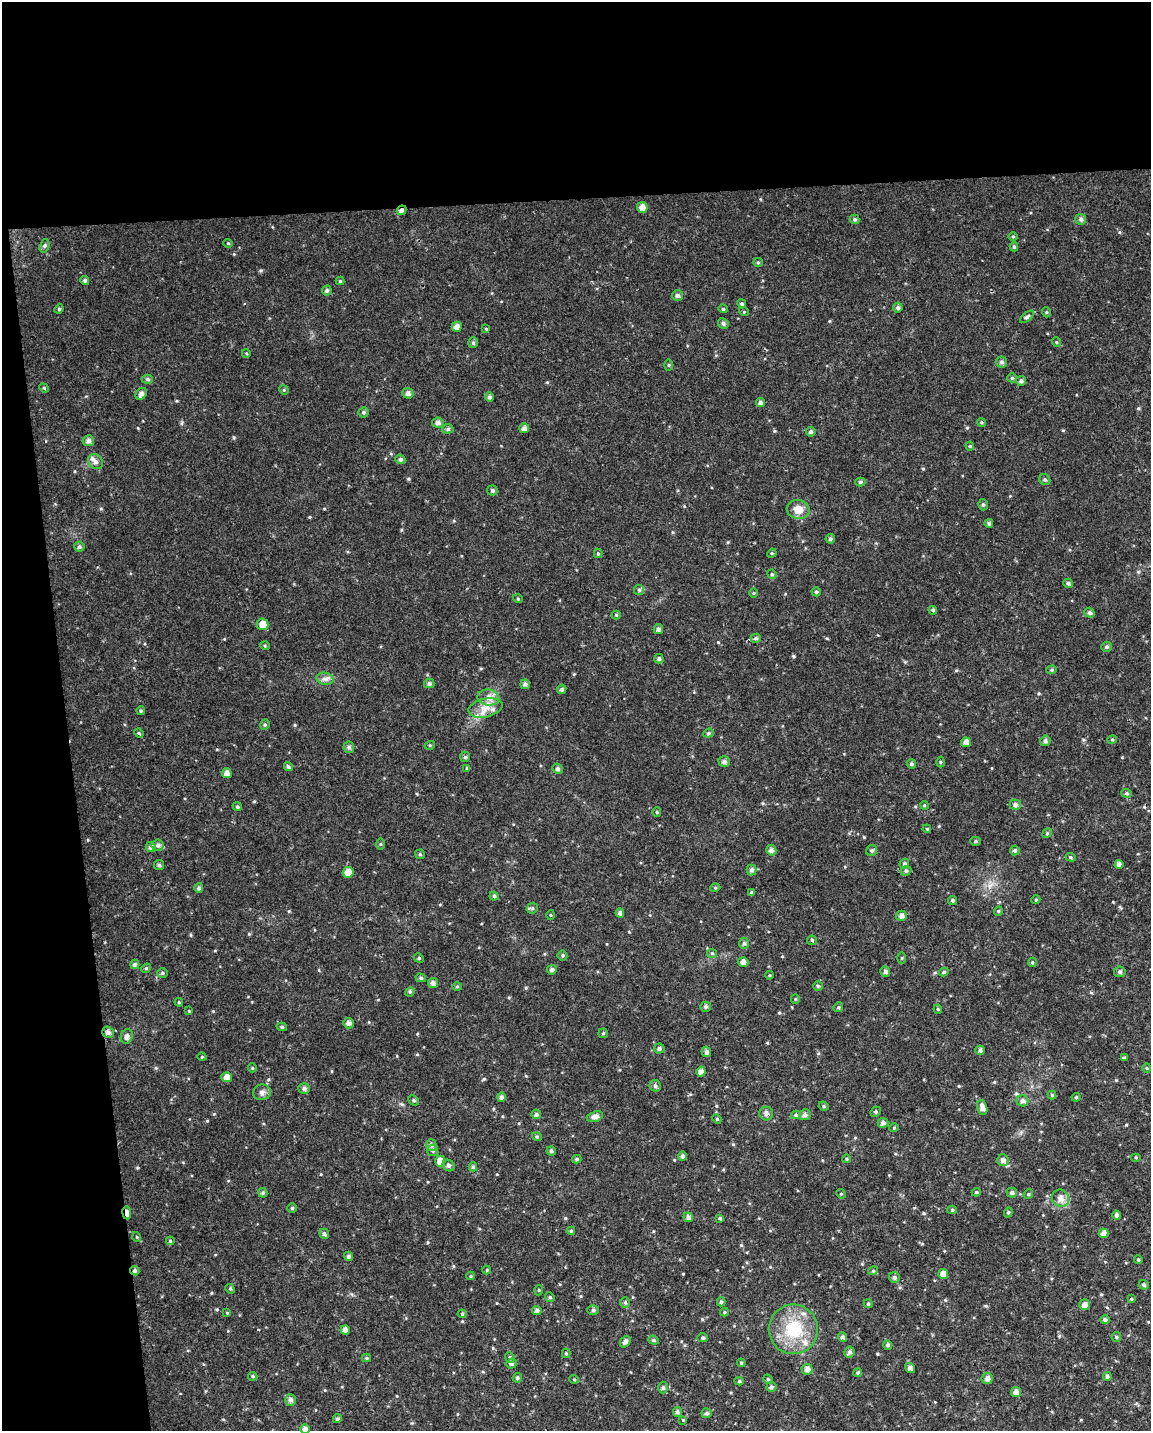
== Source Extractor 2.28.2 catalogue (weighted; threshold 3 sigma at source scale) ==
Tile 1 of 4 x 3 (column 1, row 1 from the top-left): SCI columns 1-1149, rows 2910-4338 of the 4595 x 4347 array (HDU 1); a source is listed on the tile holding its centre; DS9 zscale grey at full resolution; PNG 1153 x 1433 px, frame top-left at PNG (2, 2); each listed source drawn as its Kron ellipse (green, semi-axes under 4 px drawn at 4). Shown black and unused: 19% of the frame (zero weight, under 2 of 3 exposures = <1% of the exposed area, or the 3 px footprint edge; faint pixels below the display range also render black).
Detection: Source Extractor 2.28.2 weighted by HDU 2 'WHT'; one run over the whole footprint, this tile lists its part. Background 0.0424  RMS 0.0059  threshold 0.0267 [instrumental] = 3 sigma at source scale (4.5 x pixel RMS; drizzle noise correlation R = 1.50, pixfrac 1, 0.0396/0.0396 arcsec/px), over >= 5 px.
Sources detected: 280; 1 cosmic-ray / hot-pixel residue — neither listed nor drawn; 4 inside a brighter listed object's ellipse — not listed separately; the other 275 listed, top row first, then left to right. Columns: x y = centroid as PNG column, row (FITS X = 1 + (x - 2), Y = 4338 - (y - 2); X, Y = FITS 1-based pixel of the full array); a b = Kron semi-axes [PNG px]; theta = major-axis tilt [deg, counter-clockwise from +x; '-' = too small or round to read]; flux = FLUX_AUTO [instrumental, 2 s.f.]
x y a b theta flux
642 207 5 5 - 3.4
402 210 5 4 - 1.7
854 219 5 5 - 0.84
1081 219 5 5 - 1.4
1013 236 5 3 - 0.57
228 243 4 4 - 0.57
44 246 7 4 72 1
1014 247 4 4 - 0.87
758 262 5 4 - 0.77
85 280 4 4 - 1.3
340 281 4 4 - 0.52
327 291 5 5 - 1.2
678 296 5 5 - 1.6
742 304 4 4 - 0.88
898 308 5 5 - 1.3
59 309 5 4 - 0.68
723 309 4 4 - 0.62
744 312 5 3 - 0.49
1046 312 5 3 - 0.57
1027 317 8 4 39 1.2
723 323 5 5 - 1.3
457 327 5 5 - 2.7
486 329 4 3 - 0.54
1056 342 5 3 - 0.54
473 343 5 4 - 1.1
246 353 4 3 - 0.49
1002 362 5 5 - 1.4
669 365 5 3 - 0.62
1012 378 4 4 - 0.72
147 379 6 4 -1 1.1
1021 381 5 5 - 1.4
44 388 5 4 - 0.61
284 390 5 4 - 0.55
408 393 5 5 - 2
141 394 6 5 - 2
489 397 4 4 - 1.4
760 403 4 4 - 1.5
363 412 5 5 - 1
981 422 4 3 - 0.62
438 423 6 5 - 1.9
524 428 5 5 - 2.3
448 429 5 4 - 1
811 432 5 4 - 1.4
88 441 5 5 - 2
970 446 4 4 - 0.59
400 459 5 4 - 1.1
96 462 8 6 -46 2.2
1045 480 6 5 - 1
860 482 5 4 - 0.97
492 491 5 5 - 1.2
983 505 6 4 -74 1
798 509 11 9 -12 6.6
989 523 4 4 - 1.3
830 539 5 4 - 1.1
79 547 5 5 - 1.3
598 553 5 4 - 0.64
772 553 5 4 - 0.62
772 574 5 4 - 0.81
1068 583 5 4 - 1.3
639 590 5 5 - 0.89
816 592 4 4 - 0.94
753 593 5 3 - 0.46
518 599 5 3 - 0.54
933 610 4 4 - 1
1089 613 5 4 - 1.3
616 615 4 4 - 0.7
263 624 6 5 - 5.2
658 629 5 4 - 1.5
756 638 5 4 - 1.1
265 646 5 3 - 0.55
1107 647 5 5 - 1
659 659 5 4 - 1.1
1052 670 5 4 - 0.73
325 679 8 6 -11 2
429 683 5 4 - 1.3
525 684 5 4 - 1.4
562 689 5 4 - 1.2
488 698 11 8 -7 4.1
485 708 17 9 13 6.3
141 711 4 3 - 0.78
265 725 5 4 - 0.84
139 733 5 4 - 0.64
708 733 5 4 - 0.93
1112 740 4 4 - 0.66
1045 741 5 5 - 1.4
966 742 5 5 - 2.7
430 745 5 3 - 0.55
349 747 5 5 - 1.4
465 757 5 5 - 0.83
724 762 6 5 - 1.7
940 762 5 3 - 0.59
911 764 5 4 - 1
288 766 4 4 - 1.1
467 768 4 3 - 0.6
557 769 5 5 - 1.5
227 773 5 5 - 2.7
1127 793 5 4 - 0.88
924 805 4 3 - 0.55
1015 805 5 5 - 1.5
237 807 5 4 - 0.9
657 812 5 4 - 0.65
927 829 4 3 - 0.48
1047 833 5 4 - 0.68
976 841 5 4 - 0.84
380 844 5 3 - 0.61
158 845 6 5 - 1.6
151 847 5 5 - 2
771 850 5 5 - 2.1
872 850 6 5 - 1.1
1015 850 5 5 - 1.3
420 854 5 5 - 0.72
1071 857 5 4 - 0.74
904 864 5 4 - 1.2
1119 864 4 4 - 2.1
159 865 5 5 - 1.1
752 870 5 5 - 1.5
906 871 6 4 21 0.86
348 872 5 5 - 3.8
199 888 5 4 - 1.3
715 888 5 3 - 0.56
751 893 4 4 - 0.89
494 896 4 4 - 0.91
952 900 4 4 - 0.94
1036 900 4 4 - 0.68
532 908 6 5 - 0.87
998 911 4 4 - 0.65
620 913 4 4 - 1.7
550 915 5 3 - 0.52
901 916 5 5 - 2.4
812 940 5 4 - 0.7
744 943 5 5 - 1.1
712 953 5 4 - 0.7
562 955 5 5 - 0.9
419 958 5 4 - 0.74
902 958 5 3 - 0.57
743 962 5 5 - 2.9
1032 962 5 4 - 0.85
135 964 5 4 - 1.3
146 968 5 4 - 0.71
552 970 5 4 - 1.6
885 972 5 5 - 1.4
944 972 5 4 - 1.1
1120 972 6 5 - 1.2
162 973 5 5 - 0.92
769 975 4 4 - 0.61
421 978 5 4 - 1
433 983 5 5 - 1.8
457 986 5 3 - 0.63
818 986 5 4 - 0.87
410 992 5 4 - 0.79
795 999 5 4 - 0.6
179 1002 4 3 - 0.6
706 1007 5 5 - 1.3
838 1007 5 4 - 0.77
938 1009 4 4 - 0.62
189 1011 3 3 - 0.42
348 1023 5 5 - 2.2
282 1027 5 4 - 1.1
108 1032 6 5 - 2.1
603 1033 5 5 - 0.66
127 1036 7 6 - 2
659 1049 5 5 - 1.3
980 1050 4 4 - 1.5
706 1052 5 4 - 1.8
202 1057 4 3 - 0.5
1124 1058 3 3 - 1
252 1068 4 4 - 0.56
1147 1068 4 4 - 0.55
701 1072 5 4 - 2.8
227 1077 5 5 - 3.7
655 1086 6 5 - 1.2
304 1089 6 5 - 1.6
262 1092 9 7 11 2.1
1052 1095 4 4 - 0.72
501 1097 5 4 - 1.4
1076 1097 4 4 - 0.63
414 1100 6 4 -43 0.86
1022 1101 6 5 - 1.8
824 1106 5 4 - 0.81
982 1107 8 5 -77 3
876 1112 5 4 - 0.95
766 1113 7 7 - 1.5
536 1114 5 4 - 1.1
796 1115 5 4 - 0.86
805 1115 6 5 - 1.8
595 1117 8 5 18 3
717 1119 5 4 - 0.72
883 1123 5 5 - 1.7
894 1128 4 4 - 0.61
537 1137 5 3 - 0.64
431 1145 5 5 - 1.6
433 1150 5 5 - 1.1
551 1151 4 4 - 1.1
682 1156 5 4 - 1.6
1136 1157 5 3 - 0.54
577 1159 4 3 - 0.9
847 1159 4 3 - 0.55
1003 1160 6 5 - 2
440 1161 5 5 - 4.8
449 1165 6 5 - 1.3
473 1167 4 4 - 1.1
976 1192 4 4 - 0.69
263 1193 5 4 - 1
1012 1193 5 5 - 1.5
841 1194 5 4 - 0.65
1028 1194 5 4 - 0.71
1060 1198 9 8 - 3.5
292 1208 5 5 - 0.82
952 1210 5 4 - 0.89
1008 1212 5 4 - 0.82
127 1213 6 3 -83 4.1
1117 1215 4 4 - 1.4
688 1217 5 4 - 1.8
720 1218 4 3 - 0.73
571 1231 4 4 - 0.73
1103 1233 5 4 - 3.1
324 1234 5 4 - 1.3
137 1237 5 3 - 0.53
170 1241 4 4 - 0.62
348 1256 4 4 - 1.3
1138 1260 4 3 - 0.76
487 1270 4 4 - 0.6
135 1271 5 4 - 1.1
873 1271 5 3 - 0.6
943 1274 5 5 - 4.3
471 1276 4 4 - 0.53
894 1278 5 5 - 1.4
1144 1285 5 4 - 1
230 1289 5 4 - 0.65
539 1290 5 3 - 0.5
550 1297 5 4 - 0.84
1131 1299 4 4 - 0.6
625 1302 5 5 - 0.91
721 1302 4 4 - 1
868 1304 4 4 - 0.75
1085 1305 5 5 - 3.3
593 1310 6 5 - 1.1
537 1311 4 4 - 1.9
724 1312 4 4 - 0.7
227 1313 4 3 - 0.51
462 1314 4 4 - 0.7
1105 1320 5 4 - 1.5
793 1329 25 24 - 25
345 1330 4 4 - 2.8
843 1337 5 4 - 1.6
1116 1337 5 4 - 0.76
703 1338 5 4 - 0.86
654 1340 5 4 - 0.9
625 1342 6 5 - 2
888 1345 5 4 - 1.3
849 1352 5 5 - 1.5
566 1353 5 4 - 0.69
510 1357 5 4 - 0.88
366 1358 4 4 - 0.75
741 1363 4 4 - 0.6
511 1364 5 5 - 1.2
910 1368 5 4 - 1.8
807 1369 5 5 - 2.5
858 1373 4 4 - 0.76
253 1376 5 4 - 0.8
1107 1376 4 4 - 1.2
517 1378 5 4 - 1.1
987 1378 5 5 - 2.3
574 1379 5 3 - 0.55
768 1379 5 4 - 0.75
739 1381 4 4 - 0.86
771 1387 5 5 - 1.5
663 1388 6 4 -89 1.2
1016 1392 5 5 - 2.9
290 1400 6 5 - 2.1
677 1412 5 4 - 1.4
707 1413 5 5 - 1.4
337 1419 4 4 - 1.2
683 1420 4 4 - 0.58
305 1429 4 4 - 3
Overlapping masked pixels (flux is a lower limit): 3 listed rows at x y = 402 210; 127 1213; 135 1271
Isophote crosses this tile's border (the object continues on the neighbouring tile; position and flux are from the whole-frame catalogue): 1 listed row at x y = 305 1429
Unlisted compact peaks at least as high as the median listed source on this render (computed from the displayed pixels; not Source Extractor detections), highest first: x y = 794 656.